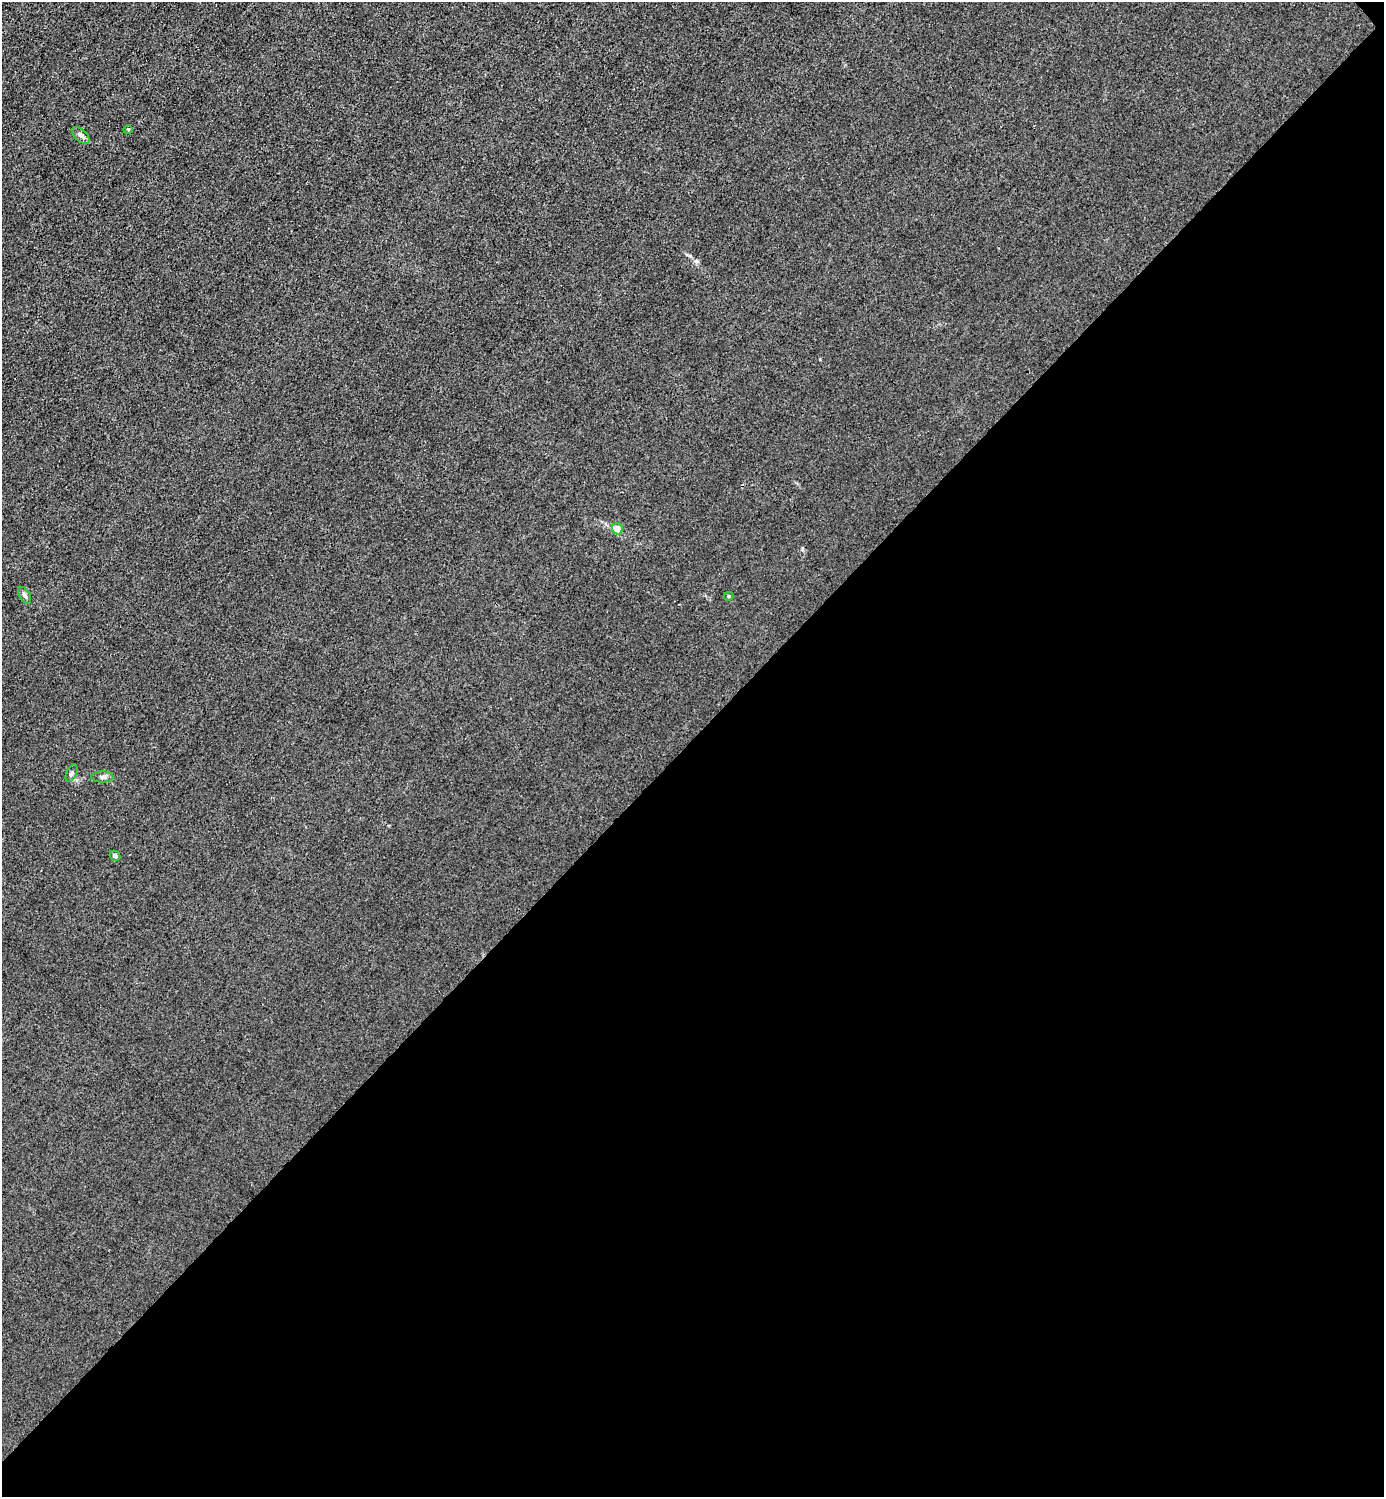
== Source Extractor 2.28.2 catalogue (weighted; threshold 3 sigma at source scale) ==
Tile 12 of 4 x 4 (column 4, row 3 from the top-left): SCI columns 4446-5827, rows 1498-2992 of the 5985 x 5985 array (HDU 1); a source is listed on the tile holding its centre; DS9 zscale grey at full resolution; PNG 1386 x 1499 px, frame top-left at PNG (2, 2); each listed source drawn as its Kron ellipse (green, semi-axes under 4 px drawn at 4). Shown black and unused: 51% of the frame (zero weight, under 3 of 4 exposures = <1% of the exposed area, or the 3 px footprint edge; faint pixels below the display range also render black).
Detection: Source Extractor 2.28.2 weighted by HDU 2 'WHT'; one run over the whole footprint, this tile lists its part. Background 0.0221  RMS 0.0062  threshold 0.0279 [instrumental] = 3 sigma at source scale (4.5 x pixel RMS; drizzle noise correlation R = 1.50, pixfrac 1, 0.05/0.05 arcsec/px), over >= 5 px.
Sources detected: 8; all 8 listed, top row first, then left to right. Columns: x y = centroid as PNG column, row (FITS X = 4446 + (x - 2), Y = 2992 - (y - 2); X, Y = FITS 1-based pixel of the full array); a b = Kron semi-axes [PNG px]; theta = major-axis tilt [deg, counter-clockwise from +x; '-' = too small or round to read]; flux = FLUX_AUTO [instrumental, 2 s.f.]
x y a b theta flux
128 129 4 3 - 0.62
81 135 11 5 -41 2.2
617 529 6 5 - 7.3
24 595 9 5 -58 1.6
728 596 5 4 - 0.89
71 773 9 5 65 1.6
102 777 11 5 0 2
115 856 6 4 -30 1.3